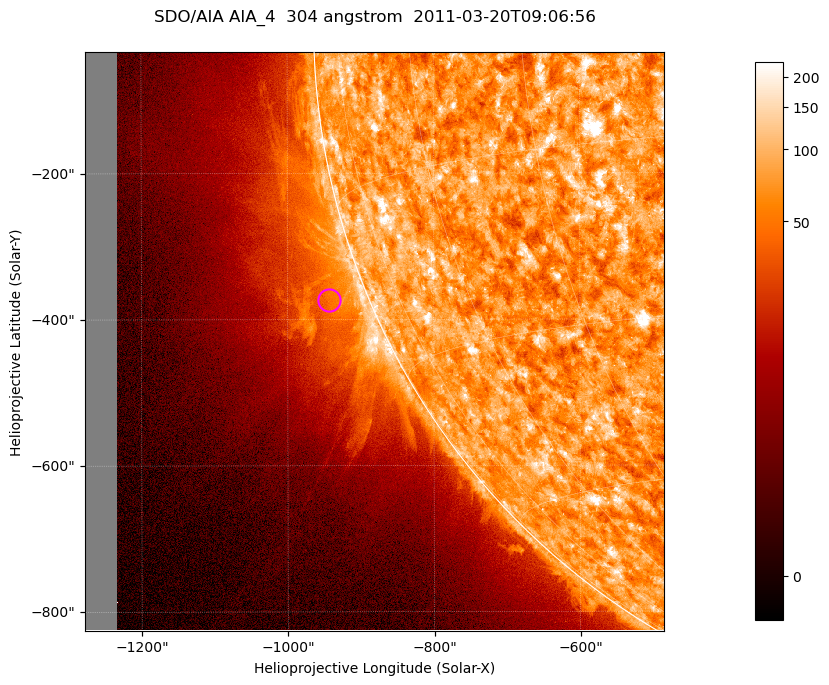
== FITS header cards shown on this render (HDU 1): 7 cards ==
TELESCOP= 'SDO/AIA '           / For AIA: SDO/AIA
INSTRUME= 'AIA_4   '           / For AIA: AIA_ATA1, AIA_ATA2, AIA_ATA3 or AIA_AT
WAVELNTH=                  304 / [angstrom] Wavelength
WAVEUNIT= 'angstrom'           / Wavelength unit: angstrom
DATE-OBS= '2011-03-20T09:06:56.102' / [ISO] Date when observation started; ISO 8
CTYPE1  = 'HPLN-TAN'           / CTYPE1; Typically HPLN
CTYPE2  = 'HPLT-TAN'           / CTYPE2; Typically HPLT

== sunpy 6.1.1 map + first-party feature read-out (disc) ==
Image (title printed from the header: SDO/AIA AIA_4  304 angstrom  2011-03-20T09:06:56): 1320 x 1320 px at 0.6 arcsec/px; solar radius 964 arcsec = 1605 px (partial field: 9.1% of the solar disc is inside the frame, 42% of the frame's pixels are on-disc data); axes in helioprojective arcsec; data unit not stated in the header (colour bar unlabelled)
Orientation: roll -0.132 deg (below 1 deg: not rotated)
Missing data: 5.5% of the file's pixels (0.0% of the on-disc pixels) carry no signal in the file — blank (NaN) pixels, whole columns, Tx -1278..-1232 arcsec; drawn neutral grey and excluded from every search
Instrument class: DISC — disc imager (sunpy class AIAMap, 304 A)
Bright regions (active regions / flare kernels): reference = the on-disc median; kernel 11 px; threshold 5 sigma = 117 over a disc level ~73.3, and >= 1.15x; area >= 1742 px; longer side >= 16 px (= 9.6 arcsec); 0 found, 0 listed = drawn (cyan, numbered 1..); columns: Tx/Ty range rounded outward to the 2 arcsec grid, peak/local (2 s.f.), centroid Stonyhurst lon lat
Off-limb structures (1.02-1.3 R_sun): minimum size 400 px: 6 found; the strongest spans PA ~100..125 deg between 1.02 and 1.16 R_sun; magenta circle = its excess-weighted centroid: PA ~110 deg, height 1.05 R_sun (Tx ~-944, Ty ~-374 arcsec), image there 2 x the reference